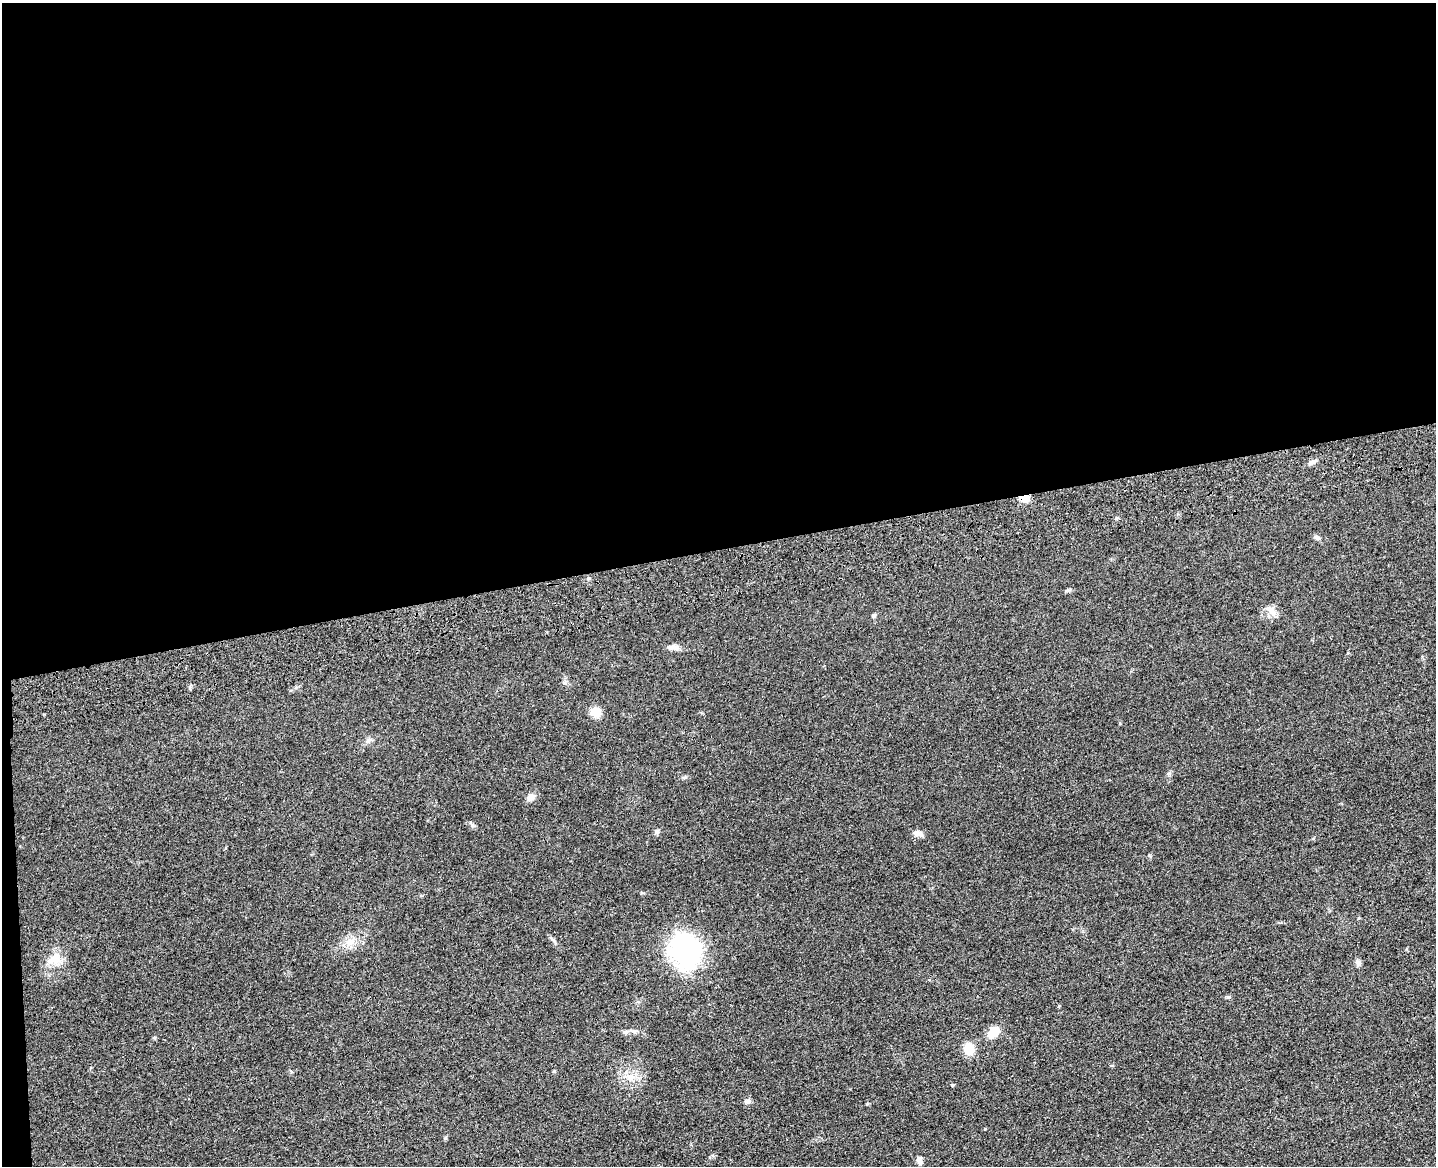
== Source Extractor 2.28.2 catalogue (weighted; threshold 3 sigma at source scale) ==
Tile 1 of 3 x 4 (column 1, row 1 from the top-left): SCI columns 265-1698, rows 3608-4771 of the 4726 x 4887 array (HDU 1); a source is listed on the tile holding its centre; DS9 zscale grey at full resolution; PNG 1438 x 1168 px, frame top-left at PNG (2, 3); no overlay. Shown black and unused: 48% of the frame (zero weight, under 3 of 4 exposures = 6% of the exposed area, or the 3 px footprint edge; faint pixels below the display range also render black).
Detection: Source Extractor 2.28.2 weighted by HDU 2 'WHT'; one run over the whole footprint, this tile lists its part. Background 0.0547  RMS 0.0057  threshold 0.0257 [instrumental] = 3 sigma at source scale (4.5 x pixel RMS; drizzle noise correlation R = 1.50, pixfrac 1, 0.05/0.05 arcsec/px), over >= 5 px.
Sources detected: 28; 1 inside a brighter object's white glare — not listed; the other 27 listed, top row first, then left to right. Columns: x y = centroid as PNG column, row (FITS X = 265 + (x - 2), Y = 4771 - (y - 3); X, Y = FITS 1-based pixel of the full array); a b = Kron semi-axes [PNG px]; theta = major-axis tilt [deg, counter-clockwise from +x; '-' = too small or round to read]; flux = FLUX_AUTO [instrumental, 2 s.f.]
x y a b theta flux
1312 462 12 4 19 1.7
1025 498 10 7 -5 6
1317 538 10 5 -33 1.4
588 578 6 4 2 0.69
1271 611 19 8 -41 4.5
874 615 6 5 - 0.98
672 647 18 6 7 2.7
596 712 11 9 -21 7.3
368 740 9 6 41 1.7
684 777 6 4 2 0.89
531 797 12 8 49 2.9
657 832 7 6 - 1.1
918 833 13 7 -17 2.9
350 942 13 9 33 5.3
685 950 36 33 -79 72
54 959 21 14 20 8.2
1358 963 8 7 - 1.8
1228 997 5 5 - 0.86
634 1031 9 6 8 1.7
625 1032 6 6 - 1.2
993 1032 14 10 44 9
154 1038 5 4 - 0.66
969 1049 12 9 -76 10
554 1071 5 3 - 0.53
630 1077 14 10 13 5.7
748 1101 8 6 17 1.4
920 1160 10 7 -81 2
Overlapping masked pixels (flux is a lower limit): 1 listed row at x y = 1025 498
Unlisted compact peaks at least as high as the median listed source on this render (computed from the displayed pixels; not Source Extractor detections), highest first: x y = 952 1085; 190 688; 641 893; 985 1129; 1120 723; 1149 855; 445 1138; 1068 590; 1169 773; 473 825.